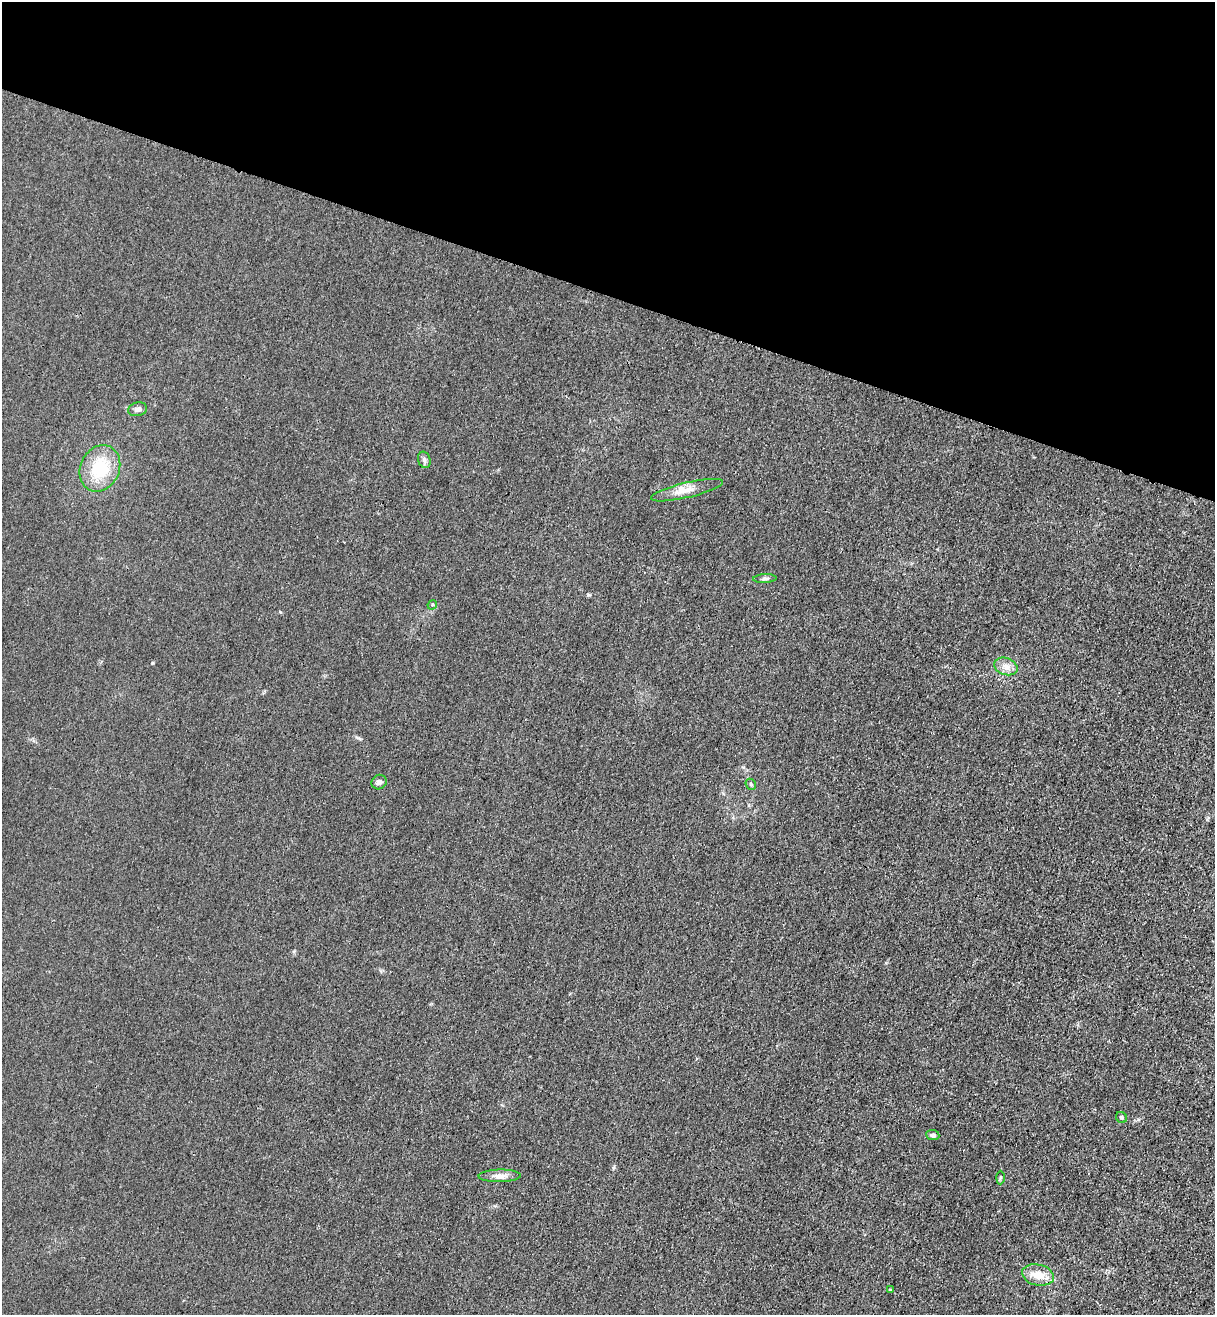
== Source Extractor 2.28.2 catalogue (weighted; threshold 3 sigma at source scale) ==
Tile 2 of 4 x 4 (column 2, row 1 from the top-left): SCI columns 1582-2794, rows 3986-5298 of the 5463 x 5344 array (HDU 1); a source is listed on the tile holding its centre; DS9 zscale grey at full resolution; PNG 1217 x 1317 px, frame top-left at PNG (2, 2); each listed source drawn as its Kron ellipse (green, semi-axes under 4 px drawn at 4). Shown black and unused: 22% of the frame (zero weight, under 3 of 4 exposures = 6% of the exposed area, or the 3 px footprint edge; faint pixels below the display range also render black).
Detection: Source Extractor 2.28.2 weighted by HDU 2 'WHT'; one run over the whole footprint, this tile lists its part. Background 0.0139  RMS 0.0055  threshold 0.0247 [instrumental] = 3 sigma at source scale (4.5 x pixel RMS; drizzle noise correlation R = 1.50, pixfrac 1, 0.05/0.05 arcsec/px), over >= 5 px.
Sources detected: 16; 1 inside a brighter listed object's ellipse — not listed separately; the other 15 listed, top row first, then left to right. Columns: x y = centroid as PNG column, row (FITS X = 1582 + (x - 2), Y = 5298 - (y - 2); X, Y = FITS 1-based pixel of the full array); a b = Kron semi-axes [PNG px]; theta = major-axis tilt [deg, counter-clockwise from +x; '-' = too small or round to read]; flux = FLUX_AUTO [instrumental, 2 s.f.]
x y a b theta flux
138 409 9 7 13 1.9
424 460 8 6 -72 1.7
100 468 24 19 65 24
687 490 37 7 13 6.4
765 579 12 4 3 1.4
432 605 5 4 - 0.62
1006 666 12 8 -20 3.9
379 782 8 7 - 1.8
751 784 6 5 - 0.95
1121 1117 6 5 - 0.92
933 1135 6 5 - 1.3
500 1176 21 6 1 3.7
1000 1178 7 3 89 0.75
1038 1275 16 10 -13 8
890 1290 3 2 - 1
Unlisted compact peaks at least as high as the median listed source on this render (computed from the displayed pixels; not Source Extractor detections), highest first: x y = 152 663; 588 595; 358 738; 280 612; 886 963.